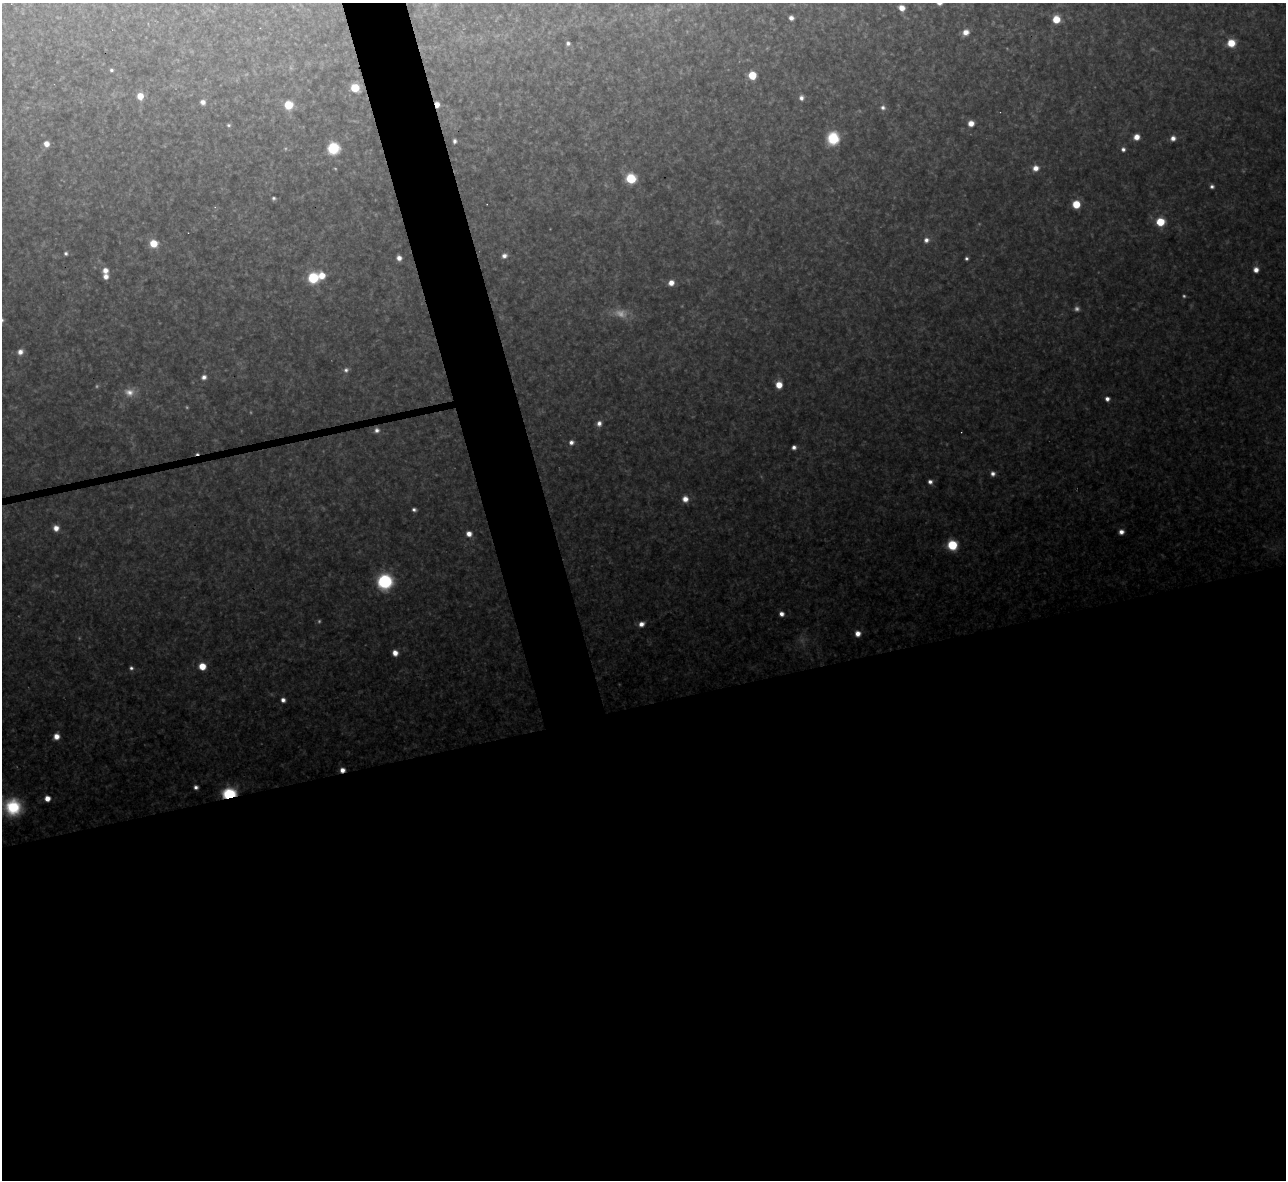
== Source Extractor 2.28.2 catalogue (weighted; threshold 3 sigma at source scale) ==
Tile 15 of 4 x 4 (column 3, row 4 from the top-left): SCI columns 2567-3850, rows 142-1319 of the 5133 x 5115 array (HDU 1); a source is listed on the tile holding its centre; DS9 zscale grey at full resolution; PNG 1288 x 1182 px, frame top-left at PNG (2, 3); no overlay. Shown black and unused: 44% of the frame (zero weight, under 3 of 4 exposures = <1% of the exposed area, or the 3 px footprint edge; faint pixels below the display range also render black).
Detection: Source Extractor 2.28.2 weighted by HDU 2 'WHT'; one run over the whole footprint, this tile lists its part. Background 0.317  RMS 0.019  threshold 0.0876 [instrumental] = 3 sigma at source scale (4.5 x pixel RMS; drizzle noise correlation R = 1.50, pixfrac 1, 0.05/0.05 arcsec/px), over >= 5 px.
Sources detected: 83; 7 too faint to see at this stretch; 1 cosmic-ray / hot-pixel residue — not listed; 1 inside a brighter listed object's ellipse — not listed separately; the other 74 listed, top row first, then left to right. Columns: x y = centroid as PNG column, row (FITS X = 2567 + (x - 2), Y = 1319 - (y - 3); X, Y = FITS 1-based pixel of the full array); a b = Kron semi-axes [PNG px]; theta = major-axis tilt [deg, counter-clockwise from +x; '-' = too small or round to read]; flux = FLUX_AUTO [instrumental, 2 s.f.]
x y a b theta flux
902 8 6 5 - 19
791 18 4 4 - 8.9
1056 19 6 6 - 44
966 32 7 6 - 16
568 43 4 4 - 6.4
1231 43 8 7 - 37
111 70 4 4 - 4
752 75 5 5 - 63
355 88 6 6 - 59
140 96 7 6 - 24
801 98 6 6 - 8.6
203 102 6 6 - 10
437 104 6 4 -80 18
288 105 6 6 - 66
883 108 7 6 - 7.5
971 123 5 5 - 19
228 125 6 4 -2 3.5
1137 137 6 5 - 19
833 138 13 12 - 63
1173 138 6 6 - 12
455 141 5 4 - 5.6
46 144 6 6 - 16
333 148 8 8 - 100
1123 149 5 5 - 6.5
1036 168 8 7 - 16
631 178 7 6 - 99
1212 186 5 5 - 6.1
274 198 4 4 - 4
1076 204 6 6 - 45
1160 222 7 7 - 59
926 240 6 6 - 9.5
153 243 7 7 - 40
66 253 5 5 - 4.5
504 256 6 5 - 8.9
399 258 5 4 - 12
966 258 4 3 - 4
105 270 7 6 - 15
1256 270 5 5 - 16
322 276 7 6 - 29
313 278 8 7 - 100
671 283 6 6 - 17
2 320 7 6 - 5.1
20 352 7 7 - 12
346 370 7 7 - 7
204 377 6 6 - 8.8
779 385 6 6 - 28
129 392 15 12 -6 22
1107 399 5 4 - 10
599 423 7 6 - 11
377 430 7 6 - 8.4
571 442 5 5 - 10
794 447 4 4 - 7.7
993 474 6 5 - 9
930 482 6 5 - 8.5
685 499 7 6 - 18
414 510 5 4 - 5.9
56 528 6 6 - 17
1121 532 6 5 - 12
469 534 6 6 - 14
952 545 7 6 - 100
385 581 12 11 - 170
781 614 5 5 - 11
641 624 7 6 - 14
858 633 6 6 - 16
395 653 5 5 - 18
202 666 6 6 - 36
131 668 6 5 - 5.7
283 700 5 5 - 9.4
56 736 6 6 - 19
342 770 5 5 - 14
196 787 4 4 - 7.3
229 794 9 6 7 160
47 798 5 5 - 20
13 807 21 19 -21 120
Overlapping masked pixels (flux is a lower limit): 3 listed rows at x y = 437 104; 342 770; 229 794
Isophote crosses this tile's border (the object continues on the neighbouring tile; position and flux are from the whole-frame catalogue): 2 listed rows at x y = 2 320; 13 807